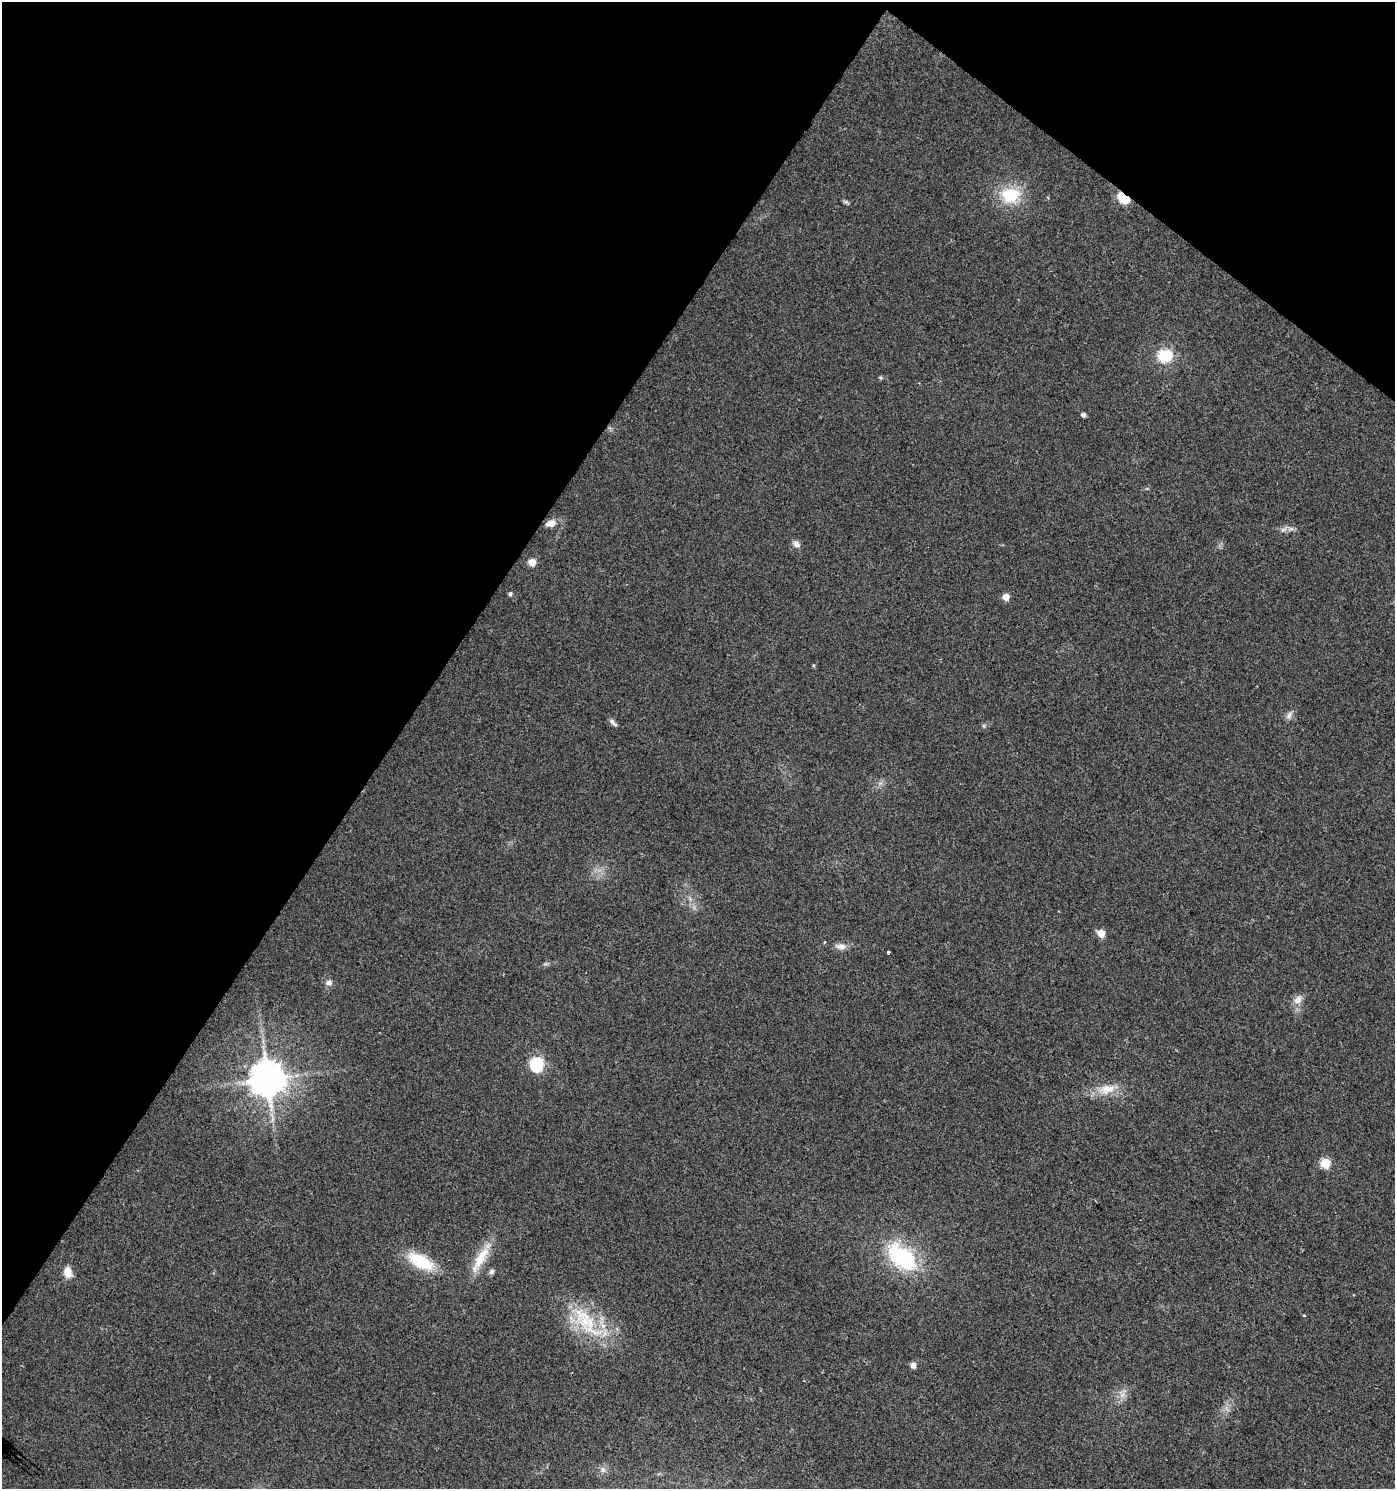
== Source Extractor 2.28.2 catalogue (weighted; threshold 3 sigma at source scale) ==
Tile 2 of 4 x 4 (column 2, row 1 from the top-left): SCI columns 1642-3034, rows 4462-5948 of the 6001 x 5954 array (HDU 1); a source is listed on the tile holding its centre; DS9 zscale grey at full resolution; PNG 1397 x 1491 px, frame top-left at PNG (2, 2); no overlay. Shown black and unused: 33% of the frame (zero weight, under 2 of 3 exposures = <1% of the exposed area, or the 3 px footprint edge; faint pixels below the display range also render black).
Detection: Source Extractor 2.28.2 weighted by HDU 2 'WHT'; one run over the whole footprint, this tile lists its part. Background 0.0242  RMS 0.0061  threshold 0.0276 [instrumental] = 3 sigma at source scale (4.5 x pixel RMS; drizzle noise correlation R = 1.50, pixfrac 1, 0.0396/0.0396 arcsec/px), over >= 5 px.
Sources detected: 32; all 32 listed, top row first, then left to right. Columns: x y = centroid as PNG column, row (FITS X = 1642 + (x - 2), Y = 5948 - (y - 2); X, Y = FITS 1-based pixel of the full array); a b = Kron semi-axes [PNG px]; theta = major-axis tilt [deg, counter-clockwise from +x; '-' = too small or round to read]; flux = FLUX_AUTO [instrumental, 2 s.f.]
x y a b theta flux
1010 195 25 19 7 24
1124 197 7 5 -33 60
846 202 9 4 -18 1.1
1165 356 16 14 1 18
1083 415 5 4 - 1.8
551 523 14 8 17 4.5
1284 529 13 5 32 2.3
796 544 10 7 -38 2.6
532 562 8 8 - 4.4
510 594 6 4 88 1.2
1006 597 5 5 - 7.1
1289 715 12 6 68 2.5
613 723 13 5 -43 1.9
1101 933 5 5 - 11
840 946 14 8 -1 3.9
888 952 4 3 - 1.8
329 983 10 7 -9 2.5
1298 1000 13 9 49 4.5
536 1064 7 6 - 100
267 1079 10 9 - 1600
1107 1089 26 12 12 11
1325 1163 6 5 - 25
902 1257 45 25 -39 51
480 1259 42 11 59 15
420 1261 29 14 -28 27
68 1272 11 8 -84 7.5
492 1272 7 6 - 1.6
1304 1315 3 3 - 1.8
585 1320 55 22 -51 37
913 1365 5 5 - 3.8
1122 1395 7 5 45 2.4
603 1469 9 6 -63 2.2
Overlapping masked pixels (flux is a lower limit): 1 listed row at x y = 1124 197